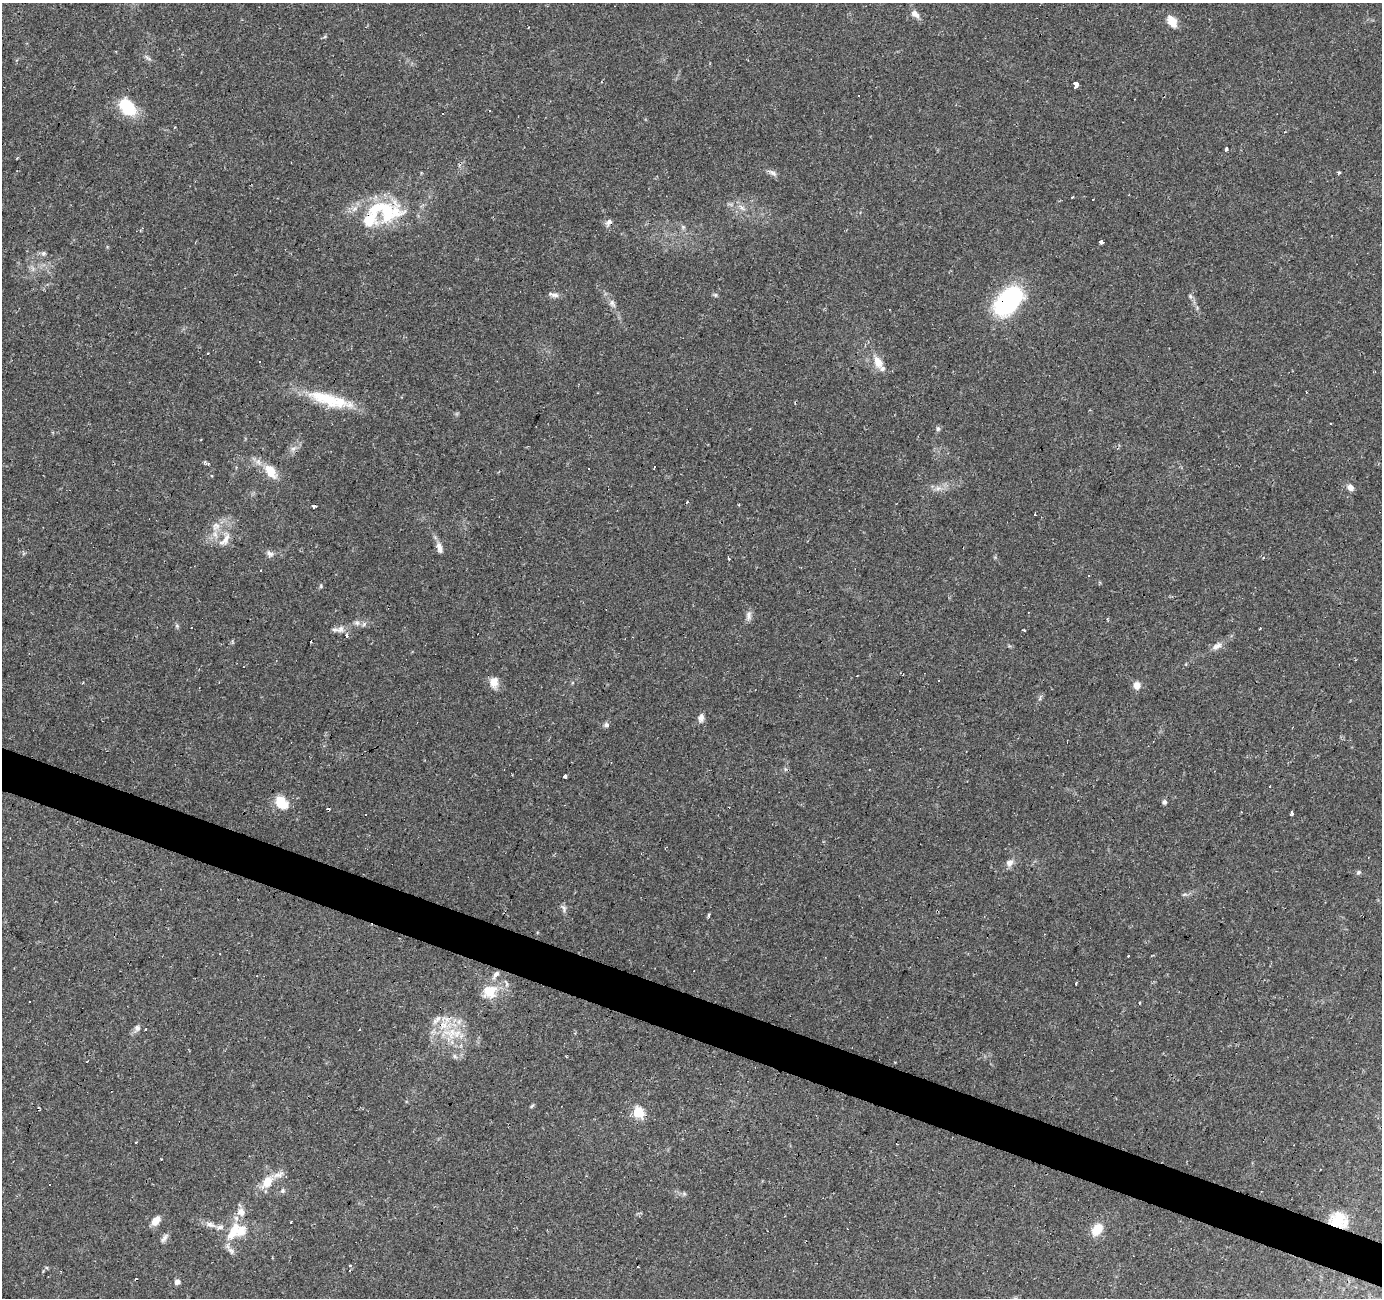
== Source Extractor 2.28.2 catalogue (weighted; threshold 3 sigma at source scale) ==
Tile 6 of 4 x 4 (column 2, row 2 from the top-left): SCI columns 1381-2760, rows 2797-4092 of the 5523 x 5658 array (HDU 1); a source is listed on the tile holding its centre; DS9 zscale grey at full resolution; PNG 1384 x 1300 px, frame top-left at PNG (2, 3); no overlay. Shown black and unused: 3% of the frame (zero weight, under 2 of 3 exposures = <1% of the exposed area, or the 3 px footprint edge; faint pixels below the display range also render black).
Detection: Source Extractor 2.28.2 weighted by HDU 2 'WHT'; one run over the whole footprint, this tile lists its part. Background 0.0346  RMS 0.0034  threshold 0.0152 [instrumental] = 3 sigma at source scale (4.5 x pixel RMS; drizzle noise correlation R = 1.50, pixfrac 1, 0.0396/0.0396 arcsec/px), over >= 5 px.
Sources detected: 126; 2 inside a brighter object's white glare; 30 cosmic-ray / hot-pixel residue — not listed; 7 inside a brighter listed object's ellipse — not listed separately; the other 87 listed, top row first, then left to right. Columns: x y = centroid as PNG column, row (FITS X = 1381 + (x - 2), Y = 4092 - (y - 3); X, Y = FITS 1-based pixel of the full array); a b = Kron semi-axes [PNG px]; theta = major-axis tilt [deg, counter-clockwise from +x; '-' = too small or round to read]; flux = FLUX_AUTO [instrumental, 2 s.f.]
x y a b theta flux
915 14 14 8 -44 2.1
1173 23 12 11 - 3.2
528 27 3 2 - 0.28
148 58 12 4 -36 0.88
1076 85 4 3 - 21
127 107 17 11 -53 17
443 113 3 3 - 0.76
1226 149 4 3 - 2.1
772 173 16 5 -28 1.4
1339 173 4 3 - 0.59
1072 197 3 3 - 0.46
741 207 12 5 -45 1.4
387 212 47 31 5 26
608 222 11 6 63 1.2
683 227 6 5 - 0.62
1101 242 4 3 - 4.3
43 253 7 7 - 0.87
33 269 7 4 -72 0.81
554 295 13 6 -7 1.4
715 295 6 5 - 0.57
1190 296 7 5 -49 0.66
1009 300 28 16 47 55
612 303 12 7 -64 1.6
260 361 3 3 - 1
878 362 16 10 -61 4.2
330 400 62 15 -15 16
938 429 7 5 -77 0.72
293 449 9 6 29 1.4
205 462 4 3 - 0.47
208 463 4 3 - 0.73
270 471 22 12 -54 6.2
1350 487 8 7 - 1.8
938 488 8 6 -43 1.3
314 506 4 3 - 1.2
216 526 14 11 58 3.7
225 539 25 11 58 4.7
439 548 16 7 -76 2.2
270 554 11 7 -39 1.4
729 559 4 3 - 0.86
321 586 6 4 89 0.43
748 615 12 6 71 1.6
357 623 9 7 -12 1.4
177 626 6 4 -46 0.56
1260 628 3 2 - 0.29
340 629 11 10 - 2
1024 630 3 3 - 0.9
1217 646 15 8 34 2.1
494 682 14 10 -84 3.3
1137 685 9 8 - 2.4
701 718 10 8 85 1.7
606 725 7 6 - 0.91
565 776 3 3 - 1
1164 802 6 5 - 0.95
282 804 18 10 -16 5.6
1291 813 3 3 - 2
1009 863 9 8 - 1.9
1359 872 6 5 - 0.65
1184 894 8 3 19 0.62
564 908 12 5 -64 1.1
709 914 4 3 - 0.73
1128 956 3 3 - 0.64
496 975 14 6 51 1.9
1076 984 3 3 - 1
489 991 18 16 26 7.7
29 1001 3 3 - 1.4
1140 1003 3 2 - 0.36
137 1028 9 8 - 1.3
145 1030 3 3 - 1.2
359 1030 3 3 - 1.1
450 1033 25 18 -6 12
455 1056 7 5 -46 0.78
532 1106 8 3 45 0.44
638 1113 7 7 - 18
136 1142 3 2 - 0.35
278 1175 18 7 18 2.3
267 1182 13 9 55 6.1
49 1184 3 3 - 0.66
282 1191 6 6 - 0.76
241 1212 11 10 - 2.7
1339 1220 23 18 -19 8.8
155 1221 11 7 50 3.5
210 1225 16 7 -23 2.4
1097 1229 12 9 52 6.5
241 1231 20 16 48 6.7
164 1238 14 6 53 1.3
231 1251 11 7 -48 1.6
177 1282 5 5 - 1.9
Overlapping masked pixels (flux is a lower limit): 4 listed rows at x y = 387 212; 1009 300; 314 506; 1339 1220